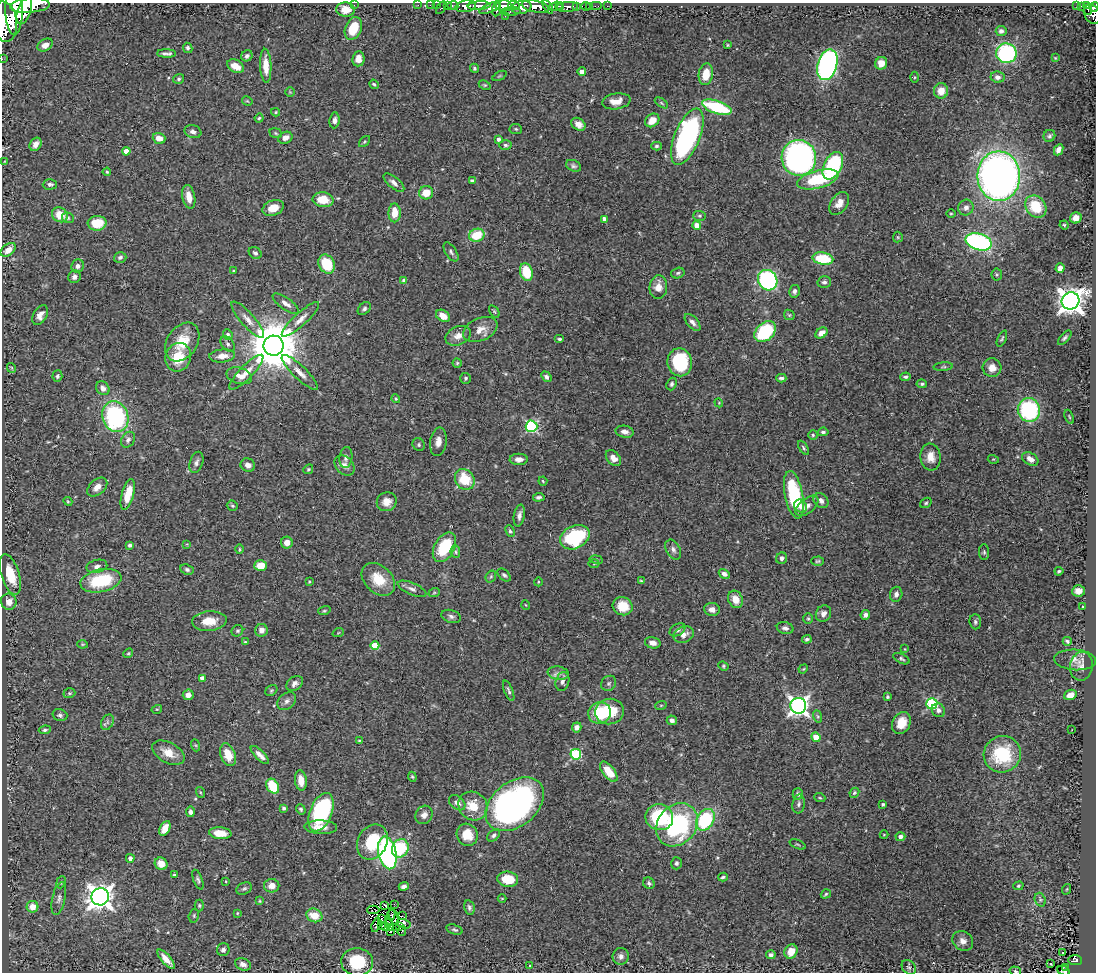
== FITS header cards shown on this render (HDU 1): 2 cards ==
NAXIS1  =                 1094
NAXIS2  =                  970

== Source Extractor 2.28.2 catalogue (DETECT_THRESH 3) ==
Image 1094 x 970 px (HDU 1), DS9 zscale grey, 1 PNG px = 1 image px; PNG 1098 x 974 px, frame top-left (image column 1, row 970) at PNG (2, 3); each listed source drawn as its Kron ellipse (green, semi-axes under 4 px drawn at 4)
Background 0.717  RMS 0.025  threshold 0.0736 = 3 sigma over >= 5 px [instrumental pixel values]
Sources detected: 400; all 400 listed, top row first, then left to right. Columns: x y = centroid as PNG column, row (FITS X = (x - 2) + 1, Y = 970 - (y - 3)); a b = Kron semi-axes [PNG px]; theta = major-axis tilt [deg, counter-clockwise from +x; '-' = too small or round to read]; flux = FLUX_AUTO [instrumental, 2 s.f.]
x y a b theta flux
30 5 20 7 4 4100
354 5 2 2 - 71
418 5 2 2 - 12
430 5 2 2 - 14
436 5 2 2 - 17
447 5 3 2 - 28
514 5 6 3 -9 330
453 6 6 3 0 61
466 6 10 5 9 1500
479 6 11 4 4 1300
504 6 8 5 0 830
535 6 14 6 -10 2600
556 6 7 4 14 430
560 6 4 3 - 330
576 6 3 3 - 130
586 6 5 3 - 60
590 6 2 2 - 8.6
596 6 6 2 0 18
607 6 2 2 - 9.7
1077 6 3 2 - 20
1081 6 4 3 - 120
1086 6 4 3 - 170
521 7 10 6 12 1300
548 7 7 4 -60 410
567 7 11 5 6 460
1094 7 5 3 - 300
441 8 7 3 57 120
490 8 11 4 23 630
497 8 8 3 78 540
345 9 9 7 -4 19
24 10 14 6 71 3100
1088 10 5 2 - 110
14 11 24 8 -89 5100
511 12 10 3 4 270
1092 14 11 7 -58 610
505 16 2 2 - 6.2
4 22 20 12 -83 5200
353 28 12 8 67 41
1001 31 5 5 - 5.6
45 45 8 6 27 9.6
728 45 3 2 - 1.4
188 48 5 4 - 3.8
1006 53 10 10 - 180
166 54 9 3 -2 5.2
247 56 6 5 - 4.9
1055 58 3 3 - 1.3
2 59 2 2 - 11
358 59 7 6 - 14
881 63 6 6 - 17
827 65 16 9 74 440
235 66 9 6 -29 18
266 66 17 5 -87 21
474 68 5 4 - 2.7
582 72 4 4 - 14
706 74 11 7 81 26
499 76 7 4 27 2.2
915 77 5 3 - 1.6
998 77 7 5 -7 7.9
179 79 5 5 - 3
374 84 5 3 - 2.3
485 85 6 4 -25 2.2
941 91 7 7 - 20
290 92 5 5 - 2.2
247 101 6 3 -32 1.6
616 101 14 8 9 16
661 103 7 4 -34 2.3
717 107 15 6 -18 120
276 112 4 4 - 1.9
259 118 4 4 - 2.1
334 120 8 5 84 6.7
652 120 8 6 40 22
578 124 7 6 - 12
516 129 6 5 - 2.5
193 132 9 6 -17 7.1
276 133 6 4 -23 2.5
1049 136 6 5 - 3.9
687 137 30 12 68 360
159 138 6 5 - 13
285 138 7 5 22 9
498 139 4 3 - 4.8
364 142 6 4 45 2.3
36 144 7 5 56 11
505 145 6 4 -3 3.1
657 146 5 4 - 2.9
1059 150 6 4 64 8.2
126 151 4 4 - 12
799 158 18 17 - 640
5 161 4 4 - 1.4
574 166 8 5 -22 4.1
833 166 15 8 63 190
107 172 4 4 - 2
999 176 25 21 -89 1100
818 179 21 9 15 94
472 181 4 4 - 5.2
394 183 12 5 -40 7.5
50 184 7 5 2 4.4
426 193 7 6 - 27
189 197 12 6 -79 18
323 200 10 7 -8 33
839 203 13 8 54 15
1036 206 12 9 -48 56
966 207 8 7 - 8
273 208 11 7 21 23
395 213 9 6 90 28
951 214 5 3 - 1.5
60 215 8 7 - 30
699 216 6 5 - 2.6
68 218 6 5 - 2.7
1076 218 6 5 - 12
604 219 4 4 - 9.9
97 223 9 7 3 44
697 225 4 4 - 19
1064 225 4 4 - 1.8
477 235 8 6 17 45
898 237 5 5 - 2
979 242 13 8 -16 300
8 250 9 5 40 15
451 252 11 5 -57 4.4
255 253 7 5 -38 4.2
120 257 6 5 - 4.5
823 258 10 6 -8 72
327 264 10 7 -61 60
78 266 7 6 - 7.1
1060 268 5 4 - 6.7
234 271 4 4 - 1.9
526 272 9 6 -72 45
678 273 7 5 17 3
997 275 6 5 - 2.6
74 277 6 6 - 6.2
404 280 4 3 - 5.6
768 280 10 9 - 250
824 282 6 6 - 4.4
658 287 12 9 84 16
794 291 6 5 - 5.1
1070 301 9 8 - 1800
286 304 15 6 -35 10
364 309 7 5 43 4.5
494 311 7 3 -55 2.1
40 315 10 6 60 12
789 315 6 4 -45 2.4
443 316 7 5 -33 18
300 319 24 6 42 14
248 320 23 7 -49 14
693 322 10 5 -48 6.2
480 329 18 11 23 19
765 332 12 8 42 120
821 333 6 5 - 13
228 335 5 4 - 4.3
458 336 13 9 23 14
1002 338 8 3 65 2.2
1065 338 9 4 48 3.7
560 339 5 3 - 2.8
182 342 21 15 56 44
228 344 9 6 -52 4.8
274 346 10 10 - 10000
222 356 13 6 5 17
178 357 14 12 69 42
680 362 14 12 -80 100
457 363 4 4 - 2.1
943 367 10 4 4 2.8
11 368 5 4 - 1.8
992 368 9 9 - 15
246 372 23 6 46 16
300 372 24 6 -44 15
57 376 5 5 - 4
239 376 13 8 -17 14
546 377 6 4 -51 5.5
905 377 5 3 - 3.3
466 378 5 5 - 2.7
781 378 5 3 - 4
672 384 6 5 - 3.8
922 384 5 4 - 2.7
103 388 7 6 - 8.1
396 399 5 3 - 1.8
719 403 4 3 - 1.4
1029 410 12 11 - 170
115 417 15 13 -73 230
1069 417 7 3 -68 2
531 426 6 6 - 210
625 432 9 6 -10 8.6
823 432 5 3 - 3.4
813 435 4 4 - 2.3
128 440 8 6 56 5.7
438 442 14 8 82 12
419 445 6 6 - 3.3
803 448 8 4 -57 2.9
346 457 10 6 82 6.7
931 457 13 10 -83 17
613 458 9 6 -49 12
519 459 9 5 -1 9.5
993 459 5 3 - 1.4
1030 459 9 6 -31 12
196 462 11 6 72 5.8
248 465 7 6 - 8.3
345 465 11 8 -46 9.4
308 469 5 4 - 2
465 479 11 9 -55 49
543 481 4 3 - 1.6
97 487 11 7 41 12
128 494 16 6 75 29
794 495 24 9 -79 110
539 497 6 4 6 3.9
68 501 4 4 - 1.9
821 501 8 6 -46 6.3
387 502 10 9 - 17
926 503 6 4 34 2.7
232 506 6 5 - 2.8
801 506 7 6 - 8.5
807 506 13 7 39 9.6
519 515 11 5 80 7.5
510 531 6 4 -66 2.9
575 537 15 11 27 140
287 543 6 6 - 12
187 544 4 4 - 1.4
130 545 3 3 - 3.1
444 547 16 10 61 75
239 549 5 3 - 1.6
673 549 10 7 -61 6.7
455 552 6 5 - 2.9
984 552 7 5 -89 3.3
782 558 6 5 - 5.2
596 560 7 3 -9 1.9
818 561 6 4 3 2.7
594 564 5 3 - 1.7
97 566 10 6 13 6.8
260 566 6 5 - 31
187 569 7 5 -25 3.3
1059 571 4 3 - 2.4
10 574 21 9 -72 47
724 574 6 4 -31 5.7
504 575 8 5 -43 3.8
491 576 6 5 - 2.3
378 579 19 13 -44 40
101 581 21 11 12 92
641 581 4 4 - 2
309 582 4 2 - 1.3
538 582 4 3 - 1.3
412 589 15 6 -23 7.8
1079 591 6 5 - 11
434 593 6 3 19 2
896 594 7 6 - 6.3
736 599 9 7 -63 19
9 602 8 7 - 16
526 605 5 3 - 1.1
623 606 10 9 - 34
1083 606 2 2 - 1.1
712 609 8 6 -8 9.6
324 611 6 4 16 2.3
823 614 8 7 - 8.7
865 615 5 4 - 5.4
451 616 10 6 -17 5.6
808 619 5 5 - 2.5
209 621 17 10 4 28
975 622 7 6 - 4.4
785 628 8 6 -14 6
261 630 6 6 - 10
678 630 8 5 31 6.5
237 631 6 5 - 2.9
338 633 6 3 19 1.5
684 635 10 8 23 12
807 639 5 4 - 3.4
1067 641 4 3 - 2.9
245 642 4 4 - 1.7
653 643 8 5 -14 9.8
82 644 5 4 - 1.7
375 645 4 4 - 33
905 649 4 3 - 1.2
128 653 5 4 - 2.1
901 659 9 4 -25 3.3
1075 660 21 10 -4 14
723 666 5 4 - 2.1
1081 666 14 11 80 10
803 669 5 4 - 1.6
558 673 10 6 -9 8.2
202 678 4 4 - 11
562 681 9 6 75 7.2
609 683 8 7 - 4.4
295 684 9 6 39 6.9
271 690 6 5 - 2.3
509 691 11 4 -68 4.4
69 693 6 4 18 2.6
188 695 5 5 - 9.2
1070 695 6 5 - 16
887 697 4 3 - 2.1
287 701 10 7 41 6.6
932 704 5 5 - 180
661 705 6 3 18 1.8
798 706 8 8 - 810
157 709 5 3 - 1.4
938 710 7 6 - 6.2
610 711 14 13 - 51
600 713 11 10 - 78
60 715 7 6 - 4.2
817 716 6 4 -71 2.5
672 720 5 4 - 6.5
107 722 8 6 61 4.8
901 723 11 9 65 24
577 727 5 4 - 7.3
45 730 6 4 7 3.3
1072 730 3 2 - 3.8
816 737 5 4 - 21
359 741 4 4 - 1.8
195 745 6 4 -70 2
168 753 17 10 -28 22
576 754 5 5 - 150
1002 754 19 18 - 93
228 755 12 7 -70 25
260 755 12 4 -45 9
609 772 12 6 -52 29
412 777 5 4 - 2
301 781 10 6 -82 17
273 786 8 6 -59 64
200 792 5 3 - 1.8
854 793 5 4 - 2.4
798 794 5 5 - 4.6
820 798 5 3 - 1.8
457 803 9 6 -39 9.4
515 804 33 22 39 630
799 804 9 6 80 4.8
883 804 3 3 - 3.3
473 806 15 13 -43 36
284 808 4 4 - 3
301 809 5 4 - 2.7
190 812 5 4 - 4.5
321 812 20 11 68 210
424 815 9 8 - 9
659 817 14 13 - 110
705 820 12 8 59 140
677 825 23 19 49 230
321 827 16 7 -2 15
165 828 8 5 63 20
220 833 11 5 -5 27
467 835 11 10 - 27
494 835 7 5 43 4.1
884 835 4 4 - 1.5
900 837 5 4 - 7.5
372 842 18 14 63 69
798 844 8 3 -21 1.8
400 848 9 8 - 82
387 853 16 9 -77 400
130 858 4 4 - 5.5
676 863 6 5 - 3.5
161 864 6 6 - 16
174 875 3 3 - 2.9
723 877 5 3 - 2.8
508 879 10 7 -7 42
198 880 10 4 -70 4
226 881 3 2 - 1.1
61 882 6 4 67 2.8
649 883 6 5 - 3.6
272 886 7 7 - 13
404 886 5 4 - 5.7
1018 886 5 4 - 2.2
244 889 8 5 24 3.3
1067 889 5 3 - 1.2
826 894 5 3 - 2.3
100 897 9 8 - 1700
59 898 16 6 77 8.4
502 898 4 3 - 1.4
1040 900 7 5 -71 3.3
260 901 4 3 - 1.7
394 904 2 2 - 1
199 905 6 4 90 2.4
385 905 4 2 - 1.1
32 907 6 6 - 22
469 907 7 5 -77 4.1
373 910 6 3 -1 0.27
237 913 4 4 - 1.6
314 915 8 6 -21 28
391 915 5 2 - 0.98
194 916 7 5 73 2.6
402 916 3 2 - 1.2
394 917 8 3 -70 0.83
382 919 2 2 - 0.28
389 922 3 2 - 1.4
404 924 7 4 -17 3.6
376 925 7 3 74 0.76
382 925 2 2 - 0.61
386 926 2 2 - 2.5
399 926 3 2 - 2.2
391 928 2 2 - 1.8
454 930 8 5 -18 3.5
402 931 5 2 - 2
390 932 2 2 - 2.2
963 941 11 9 -35 11
223 950 6 6 - 5
791 951 7 6 - 20
1062 952 3 3 - 2.8
771 955 5 4 - 4.3
621 956 8 8 - 6.7
166 959 12 4 -50 15
1075 960 7 5 -1 150
357 962 16 14 -4 72
243 964 8 6 -23 7.1
1051 964 3 2 - 3.3
529 966 3 3 - 10
909 967 8 6 -50 4.4
1065 967 3 2 - 24
1015 971 6 4 -17 3.1
1064 971 7 3 -23 110
At the frame edge (FLAGS 8, measured only in part): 6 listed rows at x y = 30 5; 1094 7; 4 22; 2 59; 1015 971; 1064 971